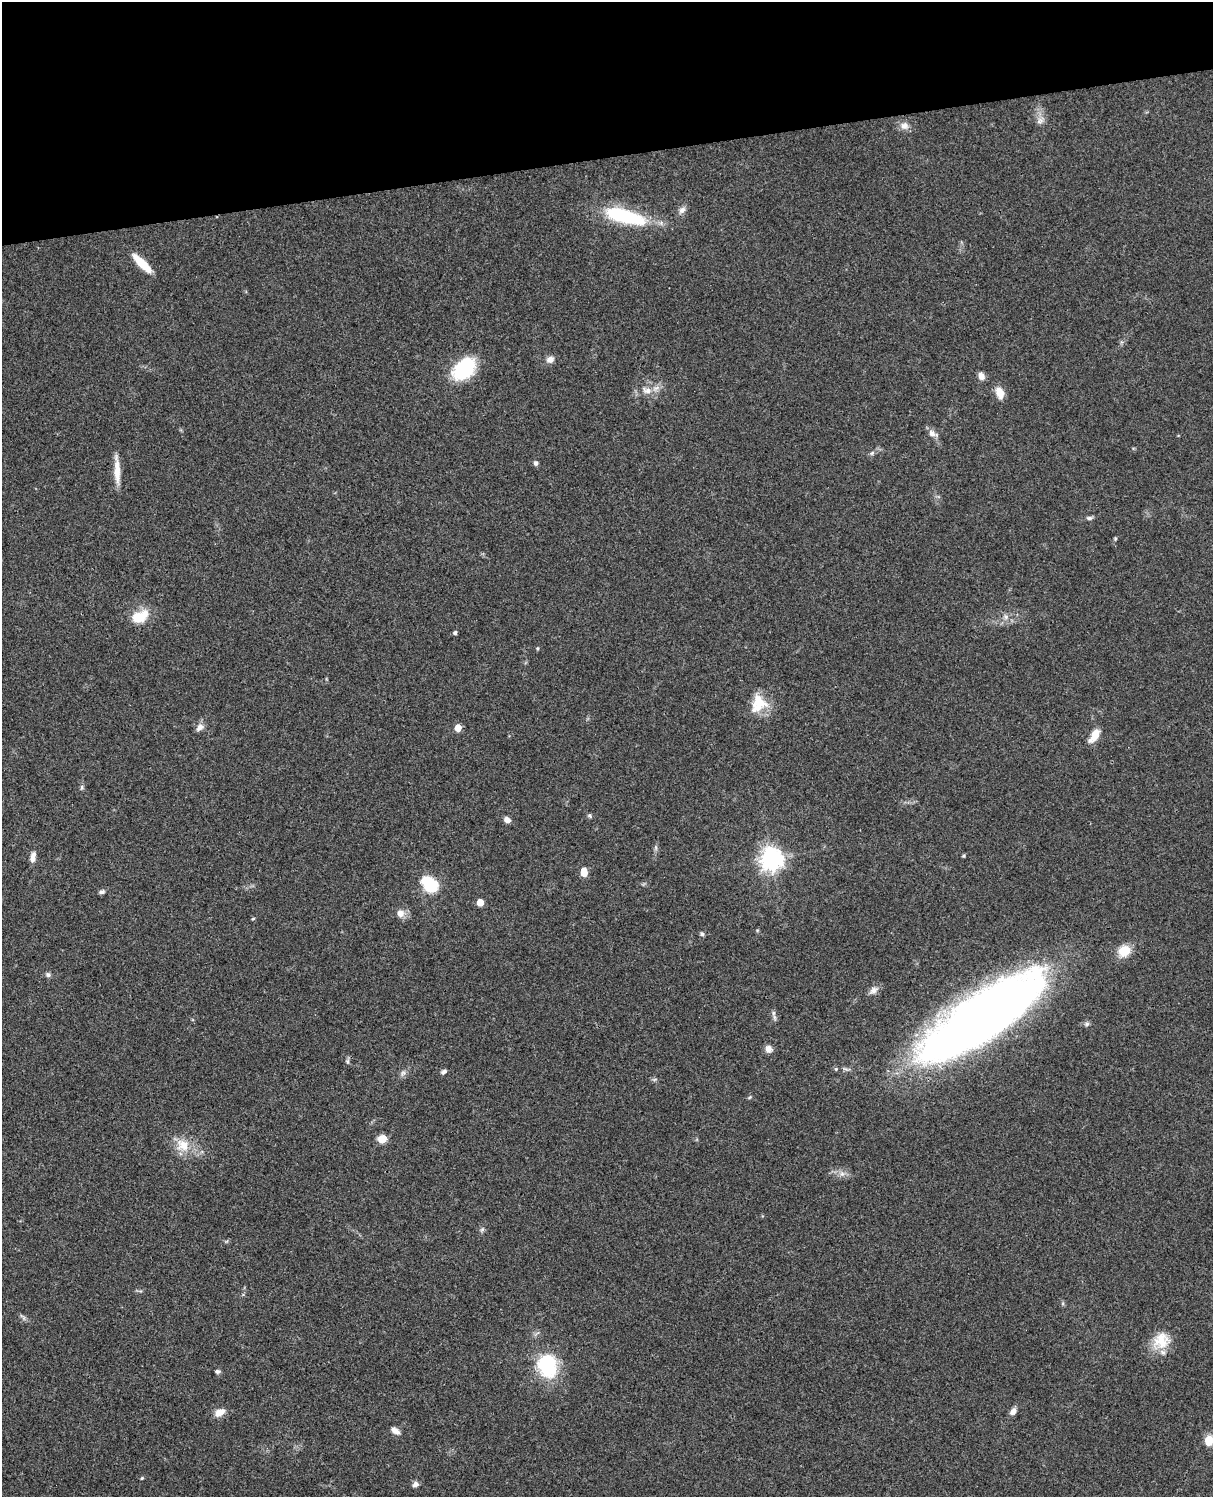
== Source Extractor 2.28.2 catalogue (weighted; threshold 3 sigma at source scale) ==
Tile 3 of 4 x 3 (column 3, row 1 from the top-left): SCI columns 2545-3755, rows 3272-4766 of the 5088 x 4934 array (HDU 1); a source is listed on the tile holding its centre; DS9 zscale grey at full resolution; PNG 1215 x 1499 px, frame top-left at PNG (2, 2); no overlay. Shown black and unused: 10% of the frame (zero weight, under 3 of 4 exposures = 6% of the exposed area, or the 3 px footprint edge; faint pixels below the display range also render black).
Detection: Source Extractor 2.28.2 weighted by HDU 2 'WHT'; one run over the whole footprint, this tile lists its part. Background 0.0873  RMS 0.0063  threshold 0.0284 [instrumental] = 3 sigma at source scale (4.5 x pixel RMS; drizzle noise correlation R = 1.50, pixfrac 1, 0.05/0.05 arcsec/px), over >= 5 px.
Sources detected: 64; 1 inside a brighter object's white glare — not listed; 1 inside a brighter listed object's ellipse — not listed separately; the other 62 listed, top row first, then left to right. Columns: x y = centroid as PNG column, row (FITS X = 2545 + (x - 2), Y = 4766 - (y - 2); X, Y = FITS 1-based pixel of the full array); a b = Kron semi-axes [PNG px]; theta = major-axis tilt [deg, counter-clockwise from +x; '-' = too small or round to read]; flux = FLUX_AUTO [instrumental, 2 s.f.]
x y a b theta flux
1040 121 11 8 40 3.1
904 126 12 10 -15 4.1
682 210 11 8 45 2.9
624 216 39 12 -15 61
142 263 25 7 -45 15
550 359 9 8 - 3.4
464 369 16 11 45 69
981 376 10 7 -70 3.2
647 390 15 9 -11 5.8
1000 393 13 8 -68 7.1
932 433 13 7 -27 3.4
872 453 7 5 44 1.3
536 463 7 6 - 1.4
117 470 35 6 -87 9
1089 518 10 5 6 1.5
1115 539 5 4 - 0.74
138 617 21 16 2 12
1006 617 7 6 - 1.9
455 633 5 4 - 1.2
537 648 4 4 - 0.72
759 702 21 21 - 17
200 727 12 8 41 3.1
458 728 5 5 - 9.8
1094 735 17 8 56 8.3
82 788 8 5 -85 1.2
589 816 7 4 -21 1.1
507 820 6 5 - 3.8
656 848 7 4 -72 1.1
964 856 4 4 - 0.77
33 857 14 6 80 3.8
771 859 8 8 - 440
584 872 8 5 -88 11
430 887 15 10 18 20
102 892 8 5 14 1.6
480 902 5 5 - 9.1
400 913 9 8 - 4.4
253 919 5 3 - 0.65
702 934 6 5 - 1.3
1124 951 12 10 39 13
48 975 7 6 - 1.6
873 990 13 8 36 3.4
773 1013 7 4 89 1.4
981 1018 114 34 35 700
1087 1024 7 5 22 1.4
768 1049 9 8 - 3.5
348 1061 8 4 -82 1.2
836 1069 5 4 - 0.79
444 1072 7 5 32 1.7
403 1073 8 6 61 2
382 1139 9 8 - 7.5
183 1145 19 17 -31 12
482 1230 7 5 68 1.3
24 1318 7 4 -69 1.2
1161 1341 25 20 48 15
547 1366 25 19 -72 43
218 1371 6 5 - 1.4
1013 1411 8 6 53 3.5
220 1412 12 8 29 5.9
395 1431 10 6 -35 3.8
1209 1440 11 9 87 8.5
142 1478 5 4 - 0.63
415 1484 7 6 - 2.4
Overlapping masked pixels (flux is a lower limit): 1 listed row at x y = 981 1018
Isophote crosses this tile's border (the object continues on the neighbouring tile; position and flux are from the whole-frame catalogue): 1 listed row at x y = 1209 1440